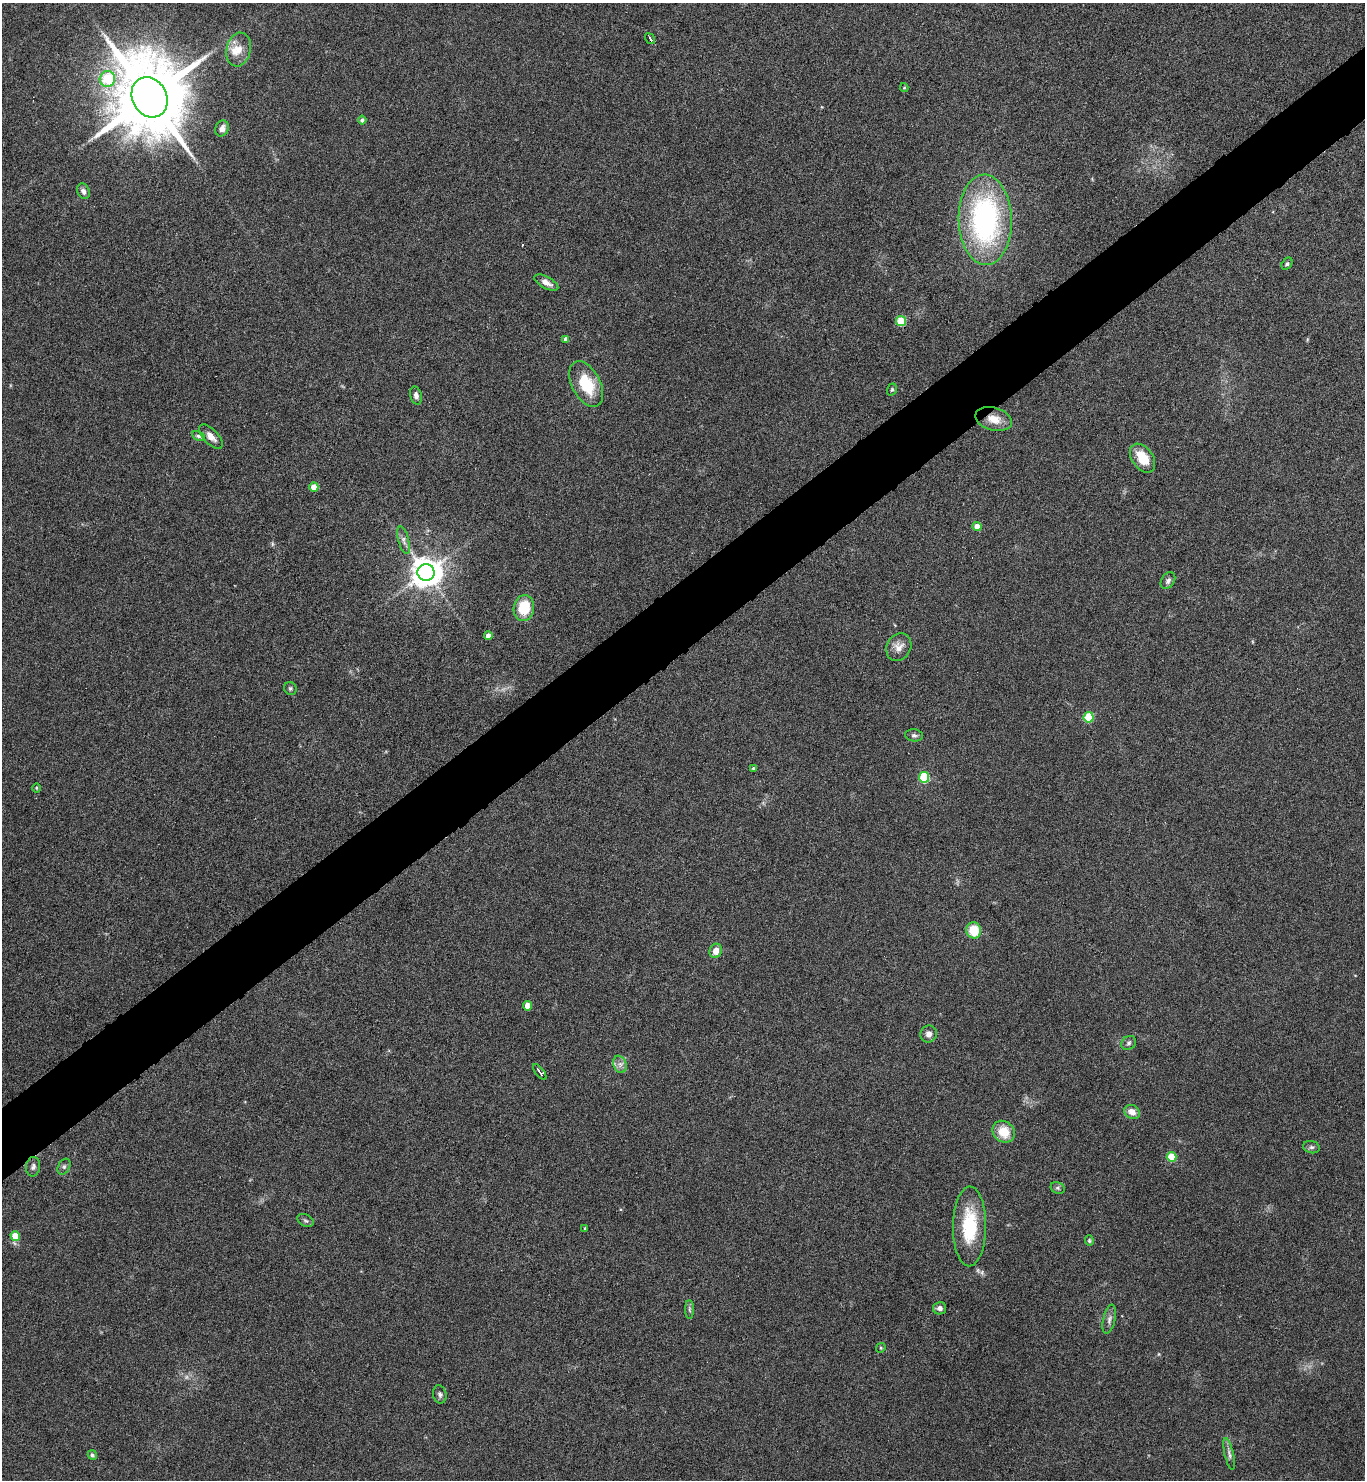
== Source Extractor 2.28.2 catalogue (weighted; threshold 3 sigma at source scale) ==
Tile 10 of 4 x 4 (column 2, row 3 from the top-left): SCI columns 1521-2883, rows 1481-2958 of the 5909 x 5913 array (HDU 1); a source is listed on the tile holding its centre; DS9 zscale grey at full resolution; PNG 1367 x 1482 px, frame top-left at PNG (2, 3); each listed source drawn as its Kron ellipse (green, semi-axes under 4 px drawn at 4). Shown black and unused: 5% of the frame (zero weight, under 4 of 8 exposures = <1% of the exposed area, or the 3 px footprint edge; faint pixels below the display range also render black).
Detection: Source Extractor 2.28.2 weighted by HDU 2 'WHT'; one run over the whole footprint, this tile lists its part. Background 0.0775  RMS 0.0047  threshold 0.019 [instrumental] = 3 sigma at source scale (4.09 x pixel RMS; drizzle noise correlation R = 1.36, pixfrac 0.8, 0.05/0.05 arcsec/px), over >= 5 px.
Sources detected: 64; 1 too faint to see at this stretch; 2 cosmic-ray / hot-pixel residue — neither listed nor drawn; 1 inside a brighter listed object's ellipse — not listed separately; the other 60 listed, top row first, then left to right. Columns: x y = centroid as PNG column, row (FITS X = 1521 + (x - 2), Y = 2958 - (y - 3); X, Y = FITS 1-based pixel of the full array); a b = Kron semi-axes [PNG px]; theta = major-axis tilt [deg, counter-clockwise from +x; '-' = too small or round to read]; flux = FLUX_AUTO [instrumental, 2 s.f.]
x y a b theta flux
650 39 6 2 -55 1.8
239 50 17 12 76 6
107 79 8 7 - 18
904 88 4 4 - 0.43
150 97 21 17 -63 6100
362 120 4 4 - 1.3
222 128 8 6 69 2.1
83 191 8 6 -64 1.8
985 220 45 26 -88 94
1287 264 6 5 - 0.81
546 283 13 5 -28 2.7
901 321 5 5 - 18
566 339 4 4 - 2
586 384 25 14 -62 17
892 389 6 4 72 0.73
416 395 9 6 -75 1.8
994 419 18 11 -16 6.1
198 436 7 4 -28 0.81
211 437 15 7 -47 3.1
1143 458 16 10 -54 10
314 487 5 4 - 6
977 526 4 4 - 5.2
404 540 14 5 -75 1.9
426 572 8 8 - 730
1168 581 9 6 55 1.4
524 608 13 10 80 14
488 636 4 4 - 3.2
899 647 14 12 61 3.7
290 688 6 6 - 0.88
1089 717 5 5 - 24
914 735 9 6 -6 1.3
754 769 4 4 - 1.1
924 777 5 5 - 27
36 788 5 3 - 0.42
974 930 8 7 - 11
716 951 7 6 - 4
528 1006 5 4 - 6.1
929 1034 8 8 - 2.3
1129 1043 8 6 36 1.1
620 1064 9 6 -69 1.8
540 1072 9 3 -52 1.2
1132 1112 8 6 -33 3.5
1004 1132 12 10 -40 8.8
1311 1147 8 6 -13 1.1
1171 1157 5 5 - 17
33 1167 9 7 83 1.5
64 1167 8 5 64 1.1
1058 1188 7 5 -23 0.92
305 1220 9 6 -29 0.95
969 1226 40 16 89 23
585 1228 4 3 - 0.45
15 1236 5 4 - 8.3
1089 1241 5 4 - 0.62
940 1308 6 6 - 1.3
689 1309 9 4 -89 0.92
1109 1319 15 6 78 1.9
881 1348 5 4 - 0.54
440 1394 9 6 -77 1.4
1229 1454 16 4 -77 1.7
92 1455 5 4 - 1
Overlapping masked pixels (flux is a lower limit): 1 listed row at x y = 994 419